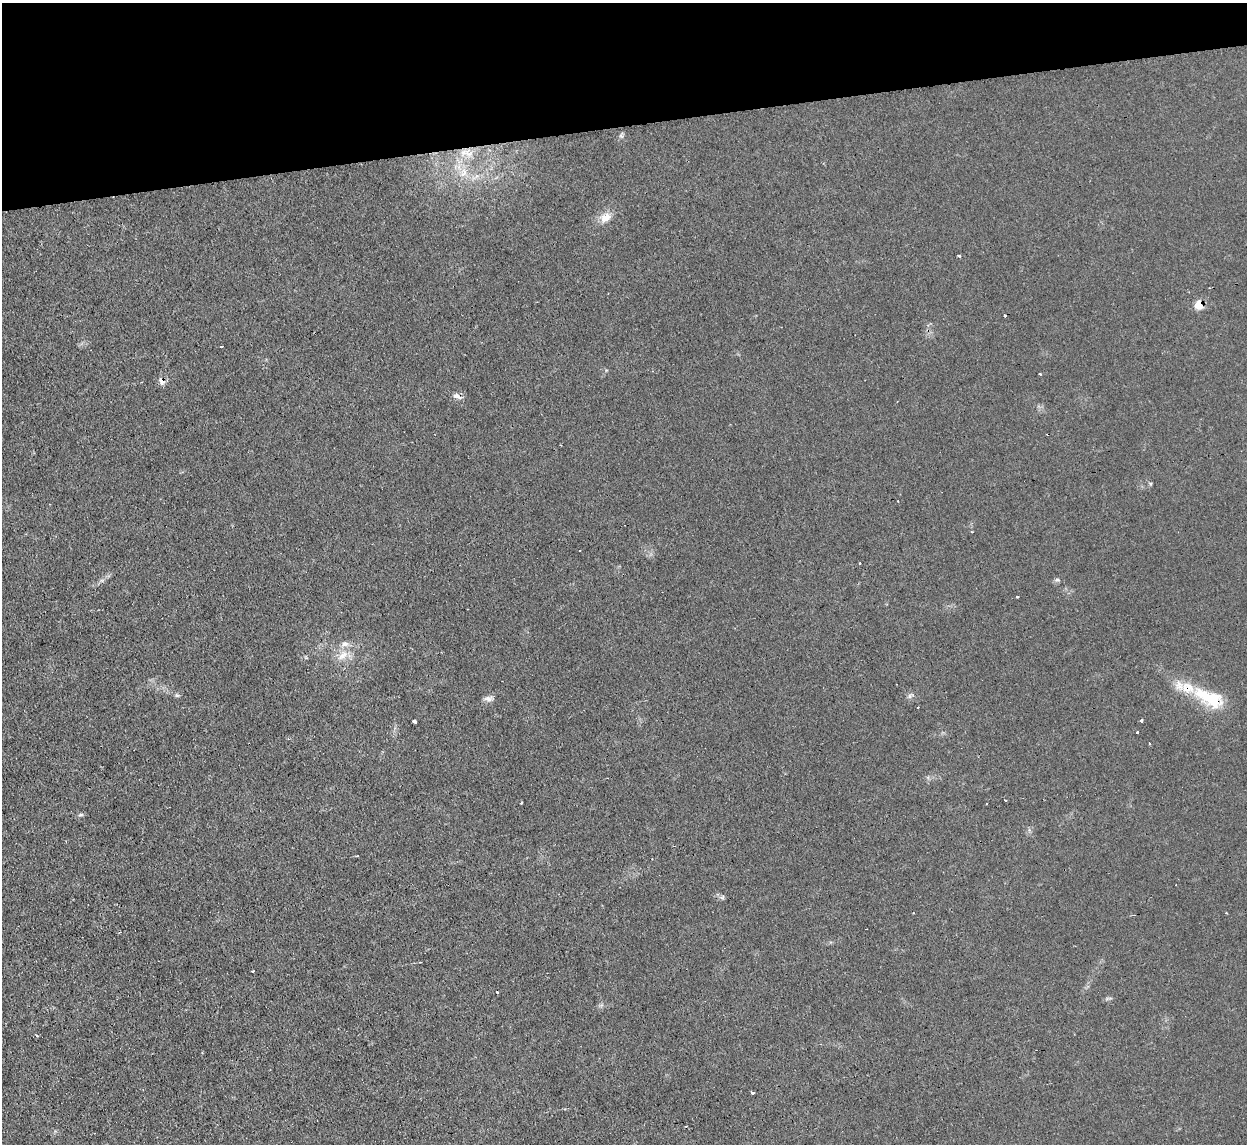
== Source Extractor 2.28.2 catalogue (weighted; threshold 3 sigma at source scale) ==
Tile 3 of 4 x 4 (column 3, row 1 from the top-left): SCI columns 2491-3735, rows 3566-4707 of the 4980 x 4962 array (HDU 1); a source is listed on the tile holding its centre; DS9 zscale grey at full resolution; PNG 1249 x 1146 px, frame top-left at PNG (2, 3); no overlay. Shown black and unused: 11% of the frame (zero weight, under 2 of 3 exposures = <1% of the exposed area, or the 3 px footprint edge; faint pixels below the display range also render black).
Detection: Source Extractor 2.28.2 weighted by HDU 2 'WHT'; one run over the whole footprint, this tile lists its part. Background 0.0276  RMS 0.0044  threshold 0.0199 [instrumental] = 3 sigma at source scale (4.5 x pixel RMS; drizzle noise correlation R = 1.50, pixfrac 1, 0.05/0.05 arcsec/px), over >= 5 px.
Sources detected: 39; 6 cosmic-ray / hot-pixel residue — not listed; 2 inside a brighter listed object's ellipse — not listed separately; the other 31 listed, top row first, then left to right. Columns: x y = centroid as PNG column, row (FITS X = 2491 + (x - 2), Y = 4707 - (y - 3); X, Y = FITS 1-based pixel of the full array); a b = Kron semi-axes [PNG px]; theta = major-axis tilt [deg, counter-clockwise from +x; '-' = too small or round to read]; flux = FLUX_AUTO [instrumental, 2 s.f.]
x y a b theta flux
621 136 7 4 -44 0.74
467 153 22 9 -14 5.6
463 173 14 9 65 4.7
606 217 16 11 35 4.7
959 256 4 3 - 0.7
1199 304 11 9 75 5.1
221 347 3 3 - 0.9
1040 374 3 3 - 0.53
162 381 10 7 -64 2.3
457 396 14 6 -22 1.9
1150 483 5 3 - 0.5
972 532 3 3 - 0.4
860 563 3 2 - 0.51
1057 580 7 4 18 0.87
1017 597 3 2 - 0.35
342 656 17 9 38 5
910 696 7 6 - 1.1
1209 698 45 18 -27 22
488 699 12 6 -5 1.8
917 707 3 2 - 0.62
1141 720 4 3 - 5.4
414 721 4 3 - 4.6
1137 732 3 3 - 1.3
1005 801 3 3 - 0.55
522 803 3 3 - 0.62
81 815 8 4 9 0.76
722 898 7 4 19 0.77
253 971 3 2 - 0.52
497 992 3 3 - 0.86
36 1035 4 2 - 0.4
753 1093 4 3 - 2.2
Overlapping masked pixels (flux is a lower limit): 4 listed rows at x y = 1199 304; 162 381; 457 396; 1209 698